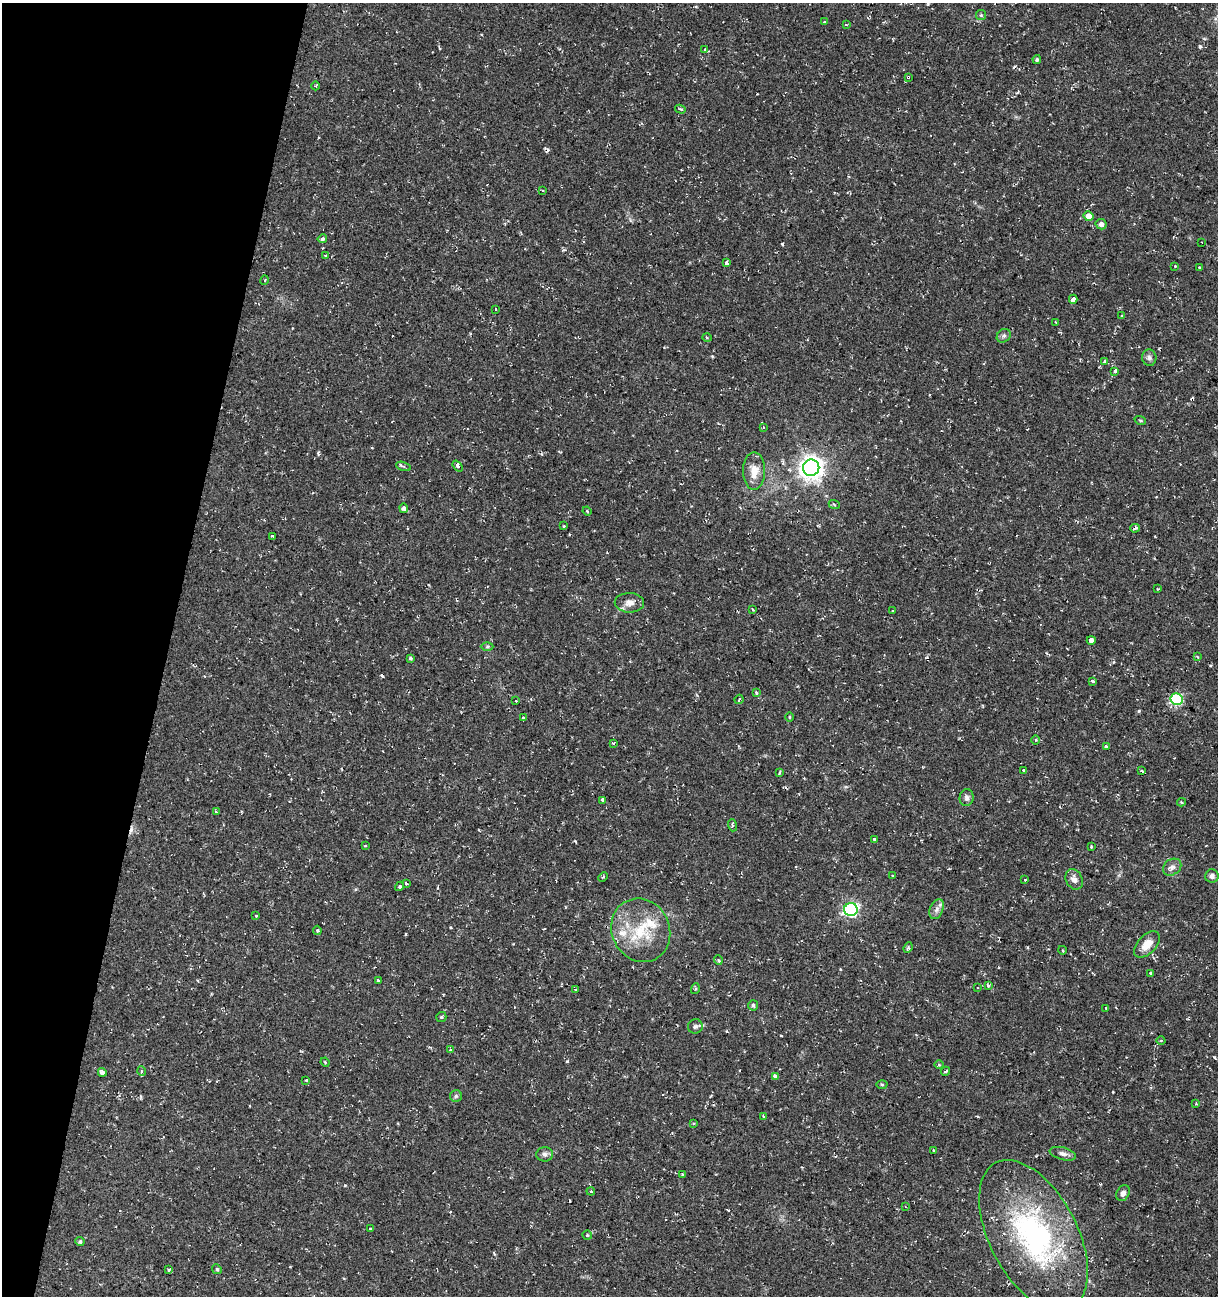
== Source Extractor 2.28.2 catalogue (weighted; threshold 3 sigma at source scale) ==
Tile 9 of 4 x 4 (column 1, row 3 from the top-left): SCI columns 281-1496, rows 1295-2588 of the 5362 x 5188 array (HDU 1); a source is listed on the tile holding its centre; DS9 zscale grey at full resolution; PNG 1220 x 1298 px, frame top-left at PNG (2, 3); each listed source drawn as its Kron ellipse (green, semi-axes under 4 px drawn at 4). Shown black and unused: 14% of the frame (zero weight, under 2 of 3 exposures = <1% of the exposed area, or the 3 px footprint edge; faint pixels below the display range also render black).
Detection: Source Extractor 2.28.2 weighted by HDU 2 'WHT'; one run over the whole footprint, this tile lists its part. Background 0.0395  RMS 0.004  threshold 0.0181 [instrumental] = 3 sigma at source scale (4.5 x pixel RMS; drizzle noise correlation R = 1.50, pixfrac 1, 0.0396/0.0396 arcsec/px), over >= 5 px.
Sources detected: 134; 10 cosmic-ray / hot-pixel residue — neither listed nor drawn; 2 inside a brighter listed object's ellipse — not listed separately; the other 122 listed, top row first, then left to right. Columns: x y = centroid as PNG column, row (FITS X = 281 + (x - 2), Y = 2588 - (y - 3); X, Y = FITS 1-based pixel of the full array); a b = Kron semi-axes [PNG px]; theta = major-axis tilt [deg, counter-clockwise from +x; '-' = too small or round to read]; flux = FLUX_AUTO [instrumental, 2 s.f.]
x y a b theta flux
981 15 5 5 - 0.56
824 22 3 3 - 1.8
846 25 3 3 - 0.9
705 50 3 3 - 0.85
1037 60 4 4 - 0.7
908 77 3 3 - 0.66
316 86 4 3 - 0.4
680 109 5 3 - 0.46
542 190 4 2 - 0.43
1088 216 5 4 - 3.5
1101 224 5 5 - 1.3
322 239 4 3 - 0.85
1202 242 3 2 - 0.35
326 255 3 3 - 2.4
727 263 4 3 - 6
1175 266 3 3 - 0.42
1200 268 3 2 - 0.43
265 280 5 3 - 0.44
1073 299 4 3 - 31
495 309 3 3 - 1.1
1121 316 3 3 - 1.4
1056 322 3 2 - 0.44
1004 336 7 6 - 0.97
707 338 5 3 - 0.49
1149 358 8 7 - 1.2
1104 361 4 3 - 1
1115 371 3 3 - 1.4
1140 420 6 3 -19 0.48
763 428 3 2 - 0.51
404 466 8 4 -19 0.83
458 466 6 4 -51 0.77
811 468 8 8 - 340
754 471 19 11 90 5.5
834 504 5 3 - 0.47
404 508 5 4 - 1.3
587 511 4 3 - 0.42
564 526 3 3 - 0.35
1135 528 5 3 - 1.1
273 536 3 2 - 0.43
1158 589 2 2 - 0.34
629 603 14 10 -2 3.2
753 610 4 2 - 0.48
893 611 3 3 - 1.1
1091 640 4 4 - 12
487 647 6 4 1 0.59
1197 657 3 3 - 0.8
410 658 4 3 - 1
1093 681 3 3 - 1.5
757 693 4 3 - 0.47
739 699 5 2 - 0.41
1177 699 6 6 - 34
516 701 3 2 - 0.33
789 717 5 3 - 0.4
523 718 4 3 - 1.3
1036 740 5 3 - 0.43
613 743 4 3 - 0.41
1106 747 3 3 - 1.9
1023 770 3 3 - 1.5
1142 771 3 3 - 11
779 772 3 2 - 0.52
967 798 8 7 - 1.2
603 800 4 3 - 11
1181 802 4 4 - 0.5
216 812 3 3 - 0.58
732 825 6 4 -72 0.51
874 839 3 3 - 1.6
365 846 4 2 - 0.35
1091 847 3 2 - 0.27
1172 867 10 7 34 1.7
893 876 3 3 - 0.84
1212 876 7 6 - 1.3
603 877 5 3 - 0.43
1074 879 11 8 -63 2.5
1025 880 3 3 - 0.64
406 884 3 2 - 0.71
400 886 5 4 - 0.86
937 909 10 6 68 1.7
851 910 7 6 - 73
256 916 3 3 - 0.35
317 930 4 3 - 0.77
641 930 32 29 -63 20
1147 944 16 9 46 4.8
908 948 5 4 - 0.68
1062 950 4 3 - 0.46
718 960 5 3 - 0.42
1151 973 3 3 - 6.2
378 980 3 3 - 14
988 985 4 3 - 2.1
977 988 3 3 - 0.43
695 989 5 3 - 0.49
576 990 4 4 - 0.66
753 1005 5 5 - 0.94
1106 1008 3 3 - 1
441 1017 5 5 - 0.57
695 1026 7 7 - 1
1161 1041 4 3 - 0.42
451 1050 3 3 - 1.9
325 1062 5 3 - 0.42
939 1065 5 3 - 0.39
141 1071 5 3 - 0.5
946 1071 5 3 - 0.86
102 1072 4 4 - 1.3
775 1077 4 3 - 7.4
306 1080 3 2 - 0.39
882 1084 5 3 - 0.39
456 1096 6 6 - 0.74
1196 1104 4 3 - 0.34
764 1116 3 3 - 1.1
694 1123 4 3 - 0.35
934 1150 3 2 - 0.38
545 1154 8 7 - 1.3
1063 1154 13 6 -15 1.8
683 1175 4 3 - 0.54
591 1191 4 4 - 0.52
1123 1193 8 6 64 1.6
905 1207 3 2 - 0.31
371 1229 3 2 - 0.35
587 1235 4 4 - 0.57
1033 1236 82 44 -62 85
80 1242 4 4 - 0.8
217 1269 5 4 - 0.5
169 1270 4 4 - 0.82
Overlapping masked pixels (flux is a lower limit): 1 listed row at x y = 908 77
Unlisted compact peaks at least as high as the median listed source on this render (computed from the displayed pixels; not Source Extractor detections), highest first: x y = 782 244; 1200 46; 567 1061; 345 1185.